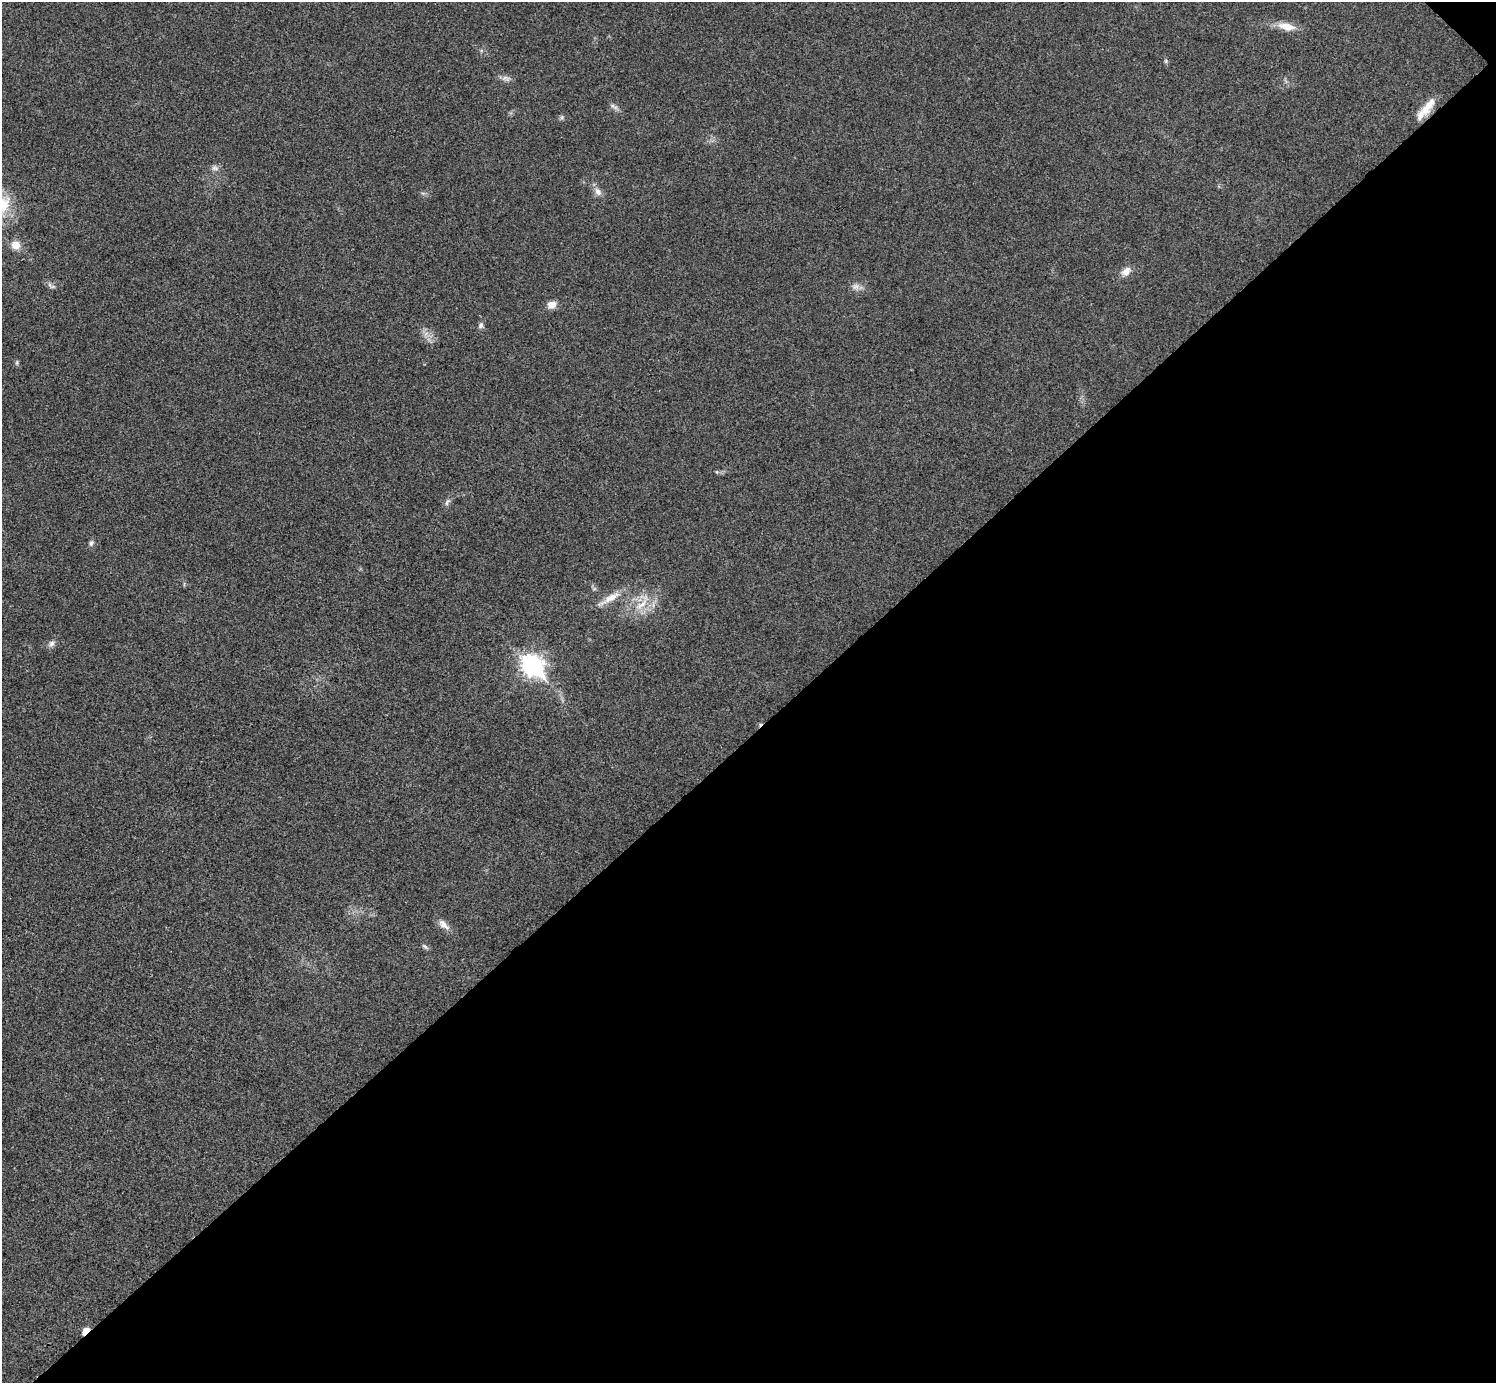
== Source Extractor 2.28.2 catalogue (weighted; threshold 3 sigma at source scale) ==
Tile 12 of 4 x 4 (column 4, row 3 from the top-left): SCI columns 4487-5980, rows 1682-3062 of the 5983 x 5983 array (HDU 1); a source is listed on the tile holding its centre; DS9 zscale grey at full resolution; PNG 1498 x 1385 px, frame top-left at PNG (2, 2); no overlay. Shown black and unused: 47% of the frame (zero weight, under 3 of 4 exposures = <1% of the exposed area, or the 3 px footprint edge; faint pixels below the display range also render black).
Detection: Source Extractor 2.28.2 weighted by HDU 2 'WHT'; one run over the whole footprint, this tile lists its part. Background 0.0222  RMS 0.0054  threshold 0.0242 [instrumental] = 3 sigma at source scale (4.5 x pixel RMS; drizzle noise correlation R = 1.50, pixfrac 1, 0.05/0.05 arcsec/px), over >= 5 px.
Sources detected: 29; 1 cosmic-ray / hot-pixel residue — not listed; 2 inside a brighter listed object's ellipse — not listed separately; the other 26 listed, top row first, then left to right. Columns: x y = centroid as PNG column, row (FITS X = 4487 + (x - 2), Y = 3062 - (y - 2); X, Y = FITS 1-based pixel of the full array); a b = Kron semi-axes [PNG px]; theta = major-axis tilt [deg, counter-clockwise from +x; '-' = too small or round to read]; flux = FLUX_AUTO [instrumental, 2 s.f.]
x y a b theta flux
1286 26 25 10 -11 7.8
1166 61 6 5 - 0.85
506 78 14 7 -9 2.5
612 106 7 5 -44 1.5
1427 107 22 12 49 7.4
562 117 6 6 - 1.1
215 168 11 6 -8 2.1
598 191 11 8 -57 3.2
16 245 10 9 - 5.8
1126 271 14 9 44 4.3
50 285 9 5 -42 1.6
855 286 11 8 5 2.9
552 305 9 7 26 5.1
481 326 8 6 69 1.7
426 334 8 5 44 1.9
17 363 7 4 72 0.87
717 472 6 4 -45 0.72
447 502 12 5 59 1.8
91 543 8 6 54 1.4
610 598 38 8 31 8.2
641 604 27 9 42 10
51 644 10 7 52 2.2
532 666 10 8 -44 280
444 925 18 8 -43 4
425 946 9 5 -41 1.2
85 1331 11 6 46 3.8
Overlapping masked pixels (flux is a lower limit): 1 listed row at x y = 85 1331